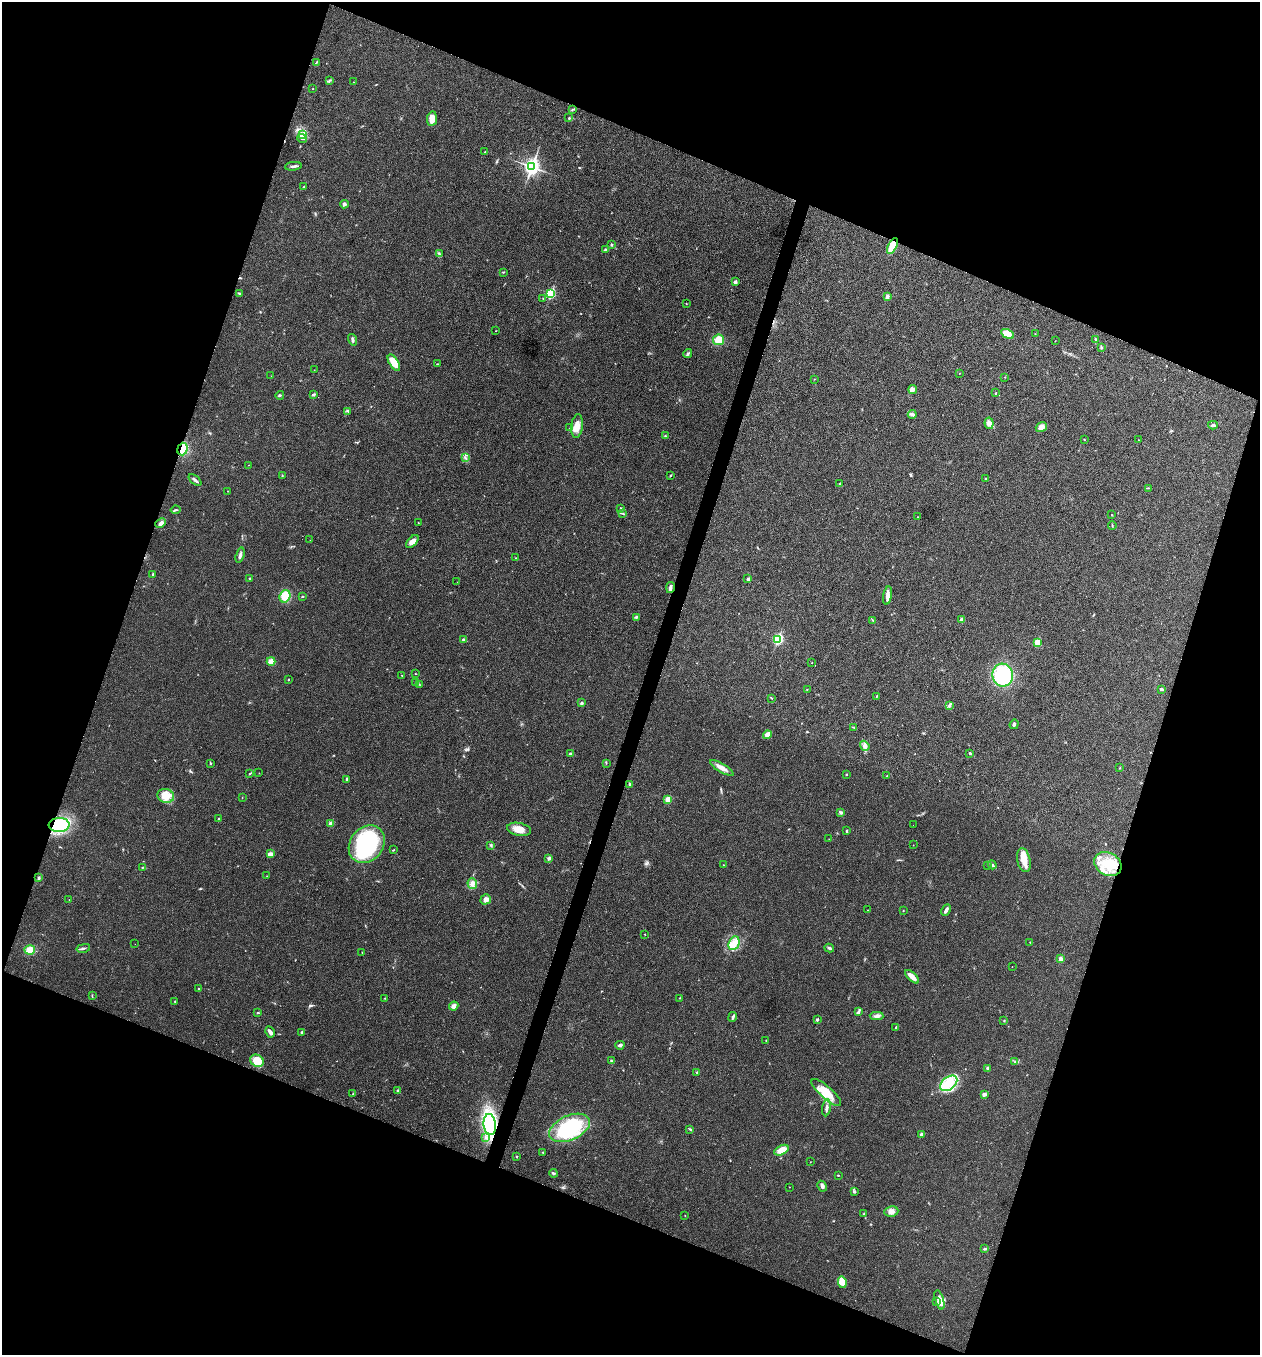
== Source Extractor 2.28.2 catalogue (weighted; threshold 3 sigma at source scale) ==
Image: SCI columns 136-5165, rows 6-5415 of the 5431 x 5417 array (HDU 1 of 3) = the unmasked area's bounding box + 8 px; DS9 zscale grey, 4 x 4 block average (1 PNG px = mean of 4 x 4 image px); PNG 1262 x 1357 px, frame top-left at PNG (2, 2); each listed source drawn as its Kron ellipse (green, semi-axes under 4 px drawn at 4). Shown black and unused: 40% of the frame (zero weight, under 3 of 4 exposures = <1% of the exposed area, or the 3 px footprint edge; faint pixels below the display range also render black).
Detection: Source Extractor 2.28.2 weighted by HDU 2 'WHT'. Background 0.0241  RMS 0.0054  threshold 0.0241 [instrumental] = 3 sigma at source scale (4.5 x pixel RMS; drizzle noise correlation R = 1.50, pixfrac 1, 0.05/0.05 arcsec/px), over >= 5 px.
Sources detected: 223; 1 cosmic-ray / hot-pixel residue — neither listed nor drawn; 2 coinciding with a brighter row at this scale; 8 inside a brighter listed object's ellipse — not listed separately; the other 212 listed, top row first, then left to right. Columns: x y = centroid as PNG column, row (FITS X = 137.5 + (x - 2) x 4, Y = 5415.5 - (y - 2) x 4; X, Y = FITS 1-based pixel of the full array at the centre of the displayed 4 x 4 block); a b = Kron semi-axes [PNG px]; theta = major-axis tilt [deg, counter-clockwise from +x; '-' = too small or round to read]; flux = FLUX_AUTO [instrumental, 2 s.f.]
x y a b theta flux
316 63 3 2 - 2.6
330 80 2 2 - 1.5
353 82 2 2 - 0.76
313 89 2 2 - 1.3
573 109 2 2 - 1.9
569 118 2 2 - 3.5
432 119 7 5 82 33
303 135 4 3 - 8.5
302 138 5 3 - 6.9
485 152 2 2 - 1.5
293 166 8 2 5 8.2
532 167 4 3 - 1200
304 187 3 2 - 3.2
344 204 4 3 - 6.5
611 245 3 2 - 3.3
892 246 8 4 65 71
605 249 2 2 - 2.2
439 254 2 2 - 1.7
503 272 3 2 - 2.5
735 282 2 2 - 22
551 293 3 2 - 290
239 294 3 2 - 4.2
887 297 3 2 - 11
543 298 2 2 - 1.1
686 303 2 2 - 1.7
496 331 2 2 - 0.8
1007 334 7 4 -29 63
1035 334 2 2 - 0.8
352 340 6 2 -74 7.8
719 340 5 5 - 41
1095 340 2 2 - 2.2
1055 341 2 2 - 1
1101 348 4 2 - 3.8
688 354 5 2 - 4.2
394 363 9 4 -57 50
437 364 2 2 - 1.5
314 370 2 2 - 0.74
959 373 2 2 - 0.91
271 376 2 2 - 0.78
1005 377 2 2 - 1.1
814 379 2 2 - 1.3
913 389 4 3 - 13
995 393 3 2 - 1.9
313 394 4 2 - 4.3
280 395 4 2 - 3.5
348 411 3 2 - 2.9
912 414 4 3 - 6.6
989 423 5 4 - 13
1213 425 5 3 - 5.7
577 426 12 5 83 32
1041 427 6 5 - 16
570 428 2 2 - 1.4
665 436 3 2 - 3
1084 439 2 2 - 1.3
1139 440 2 2 - 0.95
182 449 6 5 - 58
465 457 2 2 - 2.2
248 465 2 2 - 0.65
671 475 3 2 - 2.5
282 476 2 2 - 1.9
985 479 2 2 - 2.3
195 480 7 2 -41 7.3
839 484 2 2 - 4.6
1148 488 2 2 - 1
228 491 2 2 - 0.67
621 508 3 2 - 1.9
176 510 5 2 - 3.9
623 514 2 2 - 1.6
1112 515 2 2 - 1.5
917 517 2 2 - 1.5
160 523 6 4 41 11
418 523 3 2 - 1.3
1112 525 4 2 - 2.1
310 540 2 2 - 0.49
412 542 8 4 48 18
240 555 8 3 74 8.7
516 558 2 2 - 1.1
153 574 4 2 - 2.7
249 579 2 2 - 1.5
748 579 3 3 - 4.2
457 582 2 2 - 0.65
670 588 5 3 - 10
888 595 9 4 79 16
285 596 6 5 - 53
302 596 2 2 - 1.7
636 617 4 2 - 3.7
873 620 3 2 - 3.2
962 620 2 2 - 26
778 639 3 2 - 340
463 640 3 2 - 3.4
1037 642 2 2 - 100
271 661 4 3 - 23
812 663 2 2 - 1.2
416 674 2 2 - 1.4
402 675 2 2 - 2.1
1003 675 11 10 - 250
288 679 2 2 - 2.1
415 682 2 2 - 2.1
419 684 2 2 - 1.7
807 689 2 2 - 1.2
1161 689 4 3 - 4.4
876 696 2 2 - 1.8
771 698 3 2 - 2
582 703 3 2 - 3.7
949 706 3 2 - 2.6
1014 724 5 3 - 5.2
853 727 2 2 - 1.5
767 735 4 4 - 15
865 746 5 4 - 10
970 753 2 2 - 4.7
570 754 3 2 - 4.4
210 763 3 2 - 2.6
606 763 2 2 - 1.2
722 768 13 4 -30 22
1120 768 2 2 - 1.1
259 773 2 2 - 1
249 774 4 2 - 2.2
846 774 2 2 - 1.9
887 776 2 2 - 2.8
347 779 4 3 - 4.7
630 784 3 2 - 3.5
166 796 8 7 - 33
242 798 2 2 - 0.86
668 799 2 2 - 83
841 812 4 3 - 5.6
219 819 3 2 - 3.1
331 824 2 2 - 44
59 825 10 7 4 130
913 825 2 2 - 0.45
519 829 12 6 -12 35
847 831 2 2 - 2.4
829 839 2 2 - 0.65
367 844 20 16 51 340
491 845 2 2 - 2.9
913 845 2 2 - 1.3
394 850 3 2 - 2
270 854 4 3 - 18
549 858 3 2 - 7.9
1024 860 12 6 -77 35
1108 864 14 11 -29 86
723 865 2 2 - 1.2
988 865 2 2 - 1.4
992 865 4 2 - 6.5
142 867 3 2 - 2
267 876 2 2 - 0.76
38 878 3 2 - 4.5
472 884 5 4 - 13
486 899 5 5 - 17
69 900 2 2 - 0.86
868 910 2 2 - 0.8
946 910 6 3 62 8.7
903 911 2 2 - 1.4
645 934 2 2 - 1.7
1030 942 2 2 - 1.2
734 943 7 5 65 26
135 944 2 2 - 0.5
83 948 7 2 13 5.2
829 948 5 3 - 5.5
30 950 5 4 - 36
362 953 3 2 - 1.3
1061 959 4 2 - 16
1012 966 2 2 - 0.84
912 977 9 3 -42 25
199 988 2 2 - 2.1
92 996 3 2 - 1.8
385 998 2 2 - 1.5
680 998 2 2 - 1.7
175 1002 3 2 - 2.3
454 1006 5 4 - 15
859 1011 4 2 - 4.3
258 1013 3 2 - 1.8
877 1016 7 3 -2 8.1
733 1017 5 2 - 9.4
817 1020 2 2 - 13
1004 1021 2 2 - 2.1
896 1027 3 2 - 3.3
270 1032 6 3 -59 13
302 1032 2 2 - 15
766 1040 2 2 - 0.87
620 1045 4 3 - 6.8
257 1061 7 6 - 67
611 1061 2 2 - 3.3
1015 1062 3 2 - 1.9
988 1068 2 2 - 18
697 1072 3 2 - 2.6
949 1083 10 6 39 86
398 1091 3 2 - 5.6
826 1092 19 6 -41 60
353 1094 3 2 - 1.7
984 1094 3 3 - 10
827 1108 8 3 81 11
490 1124 10 6 -84 330
569 1128 21 12 24 250
690 1129 2 2 - 2
921 1134 3 3 - 4.7
485 1138 4 2 - 5
781 1150 8 4 27 34
543 1153 3 2 - 1.6
517 1157 2 2 - 2.4
810 1162 2 2 - 1.1
553 1173 4 2 - 4.6
838 1175 2 2 - 2.4
822 1186 5 3 - 7.5
789 1187 2 2 - 0.84
854 1192 2 2 - 2.3
891 1212 7 5 9 16
864 1214 2 2 - 2.8
685 1215 2 2 - 0.84
985 1249 3 2 - 5.5
842 1282 6 3 -83 15
939 1300 10 2 -73 13
937 1301 2 2 - 1.4
Overlapping masked pixels (flux is a lower limit): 4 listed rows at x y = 892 246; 182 449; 59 825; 490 1124
Diffuse or blended objects may show on this block-average render without a row.